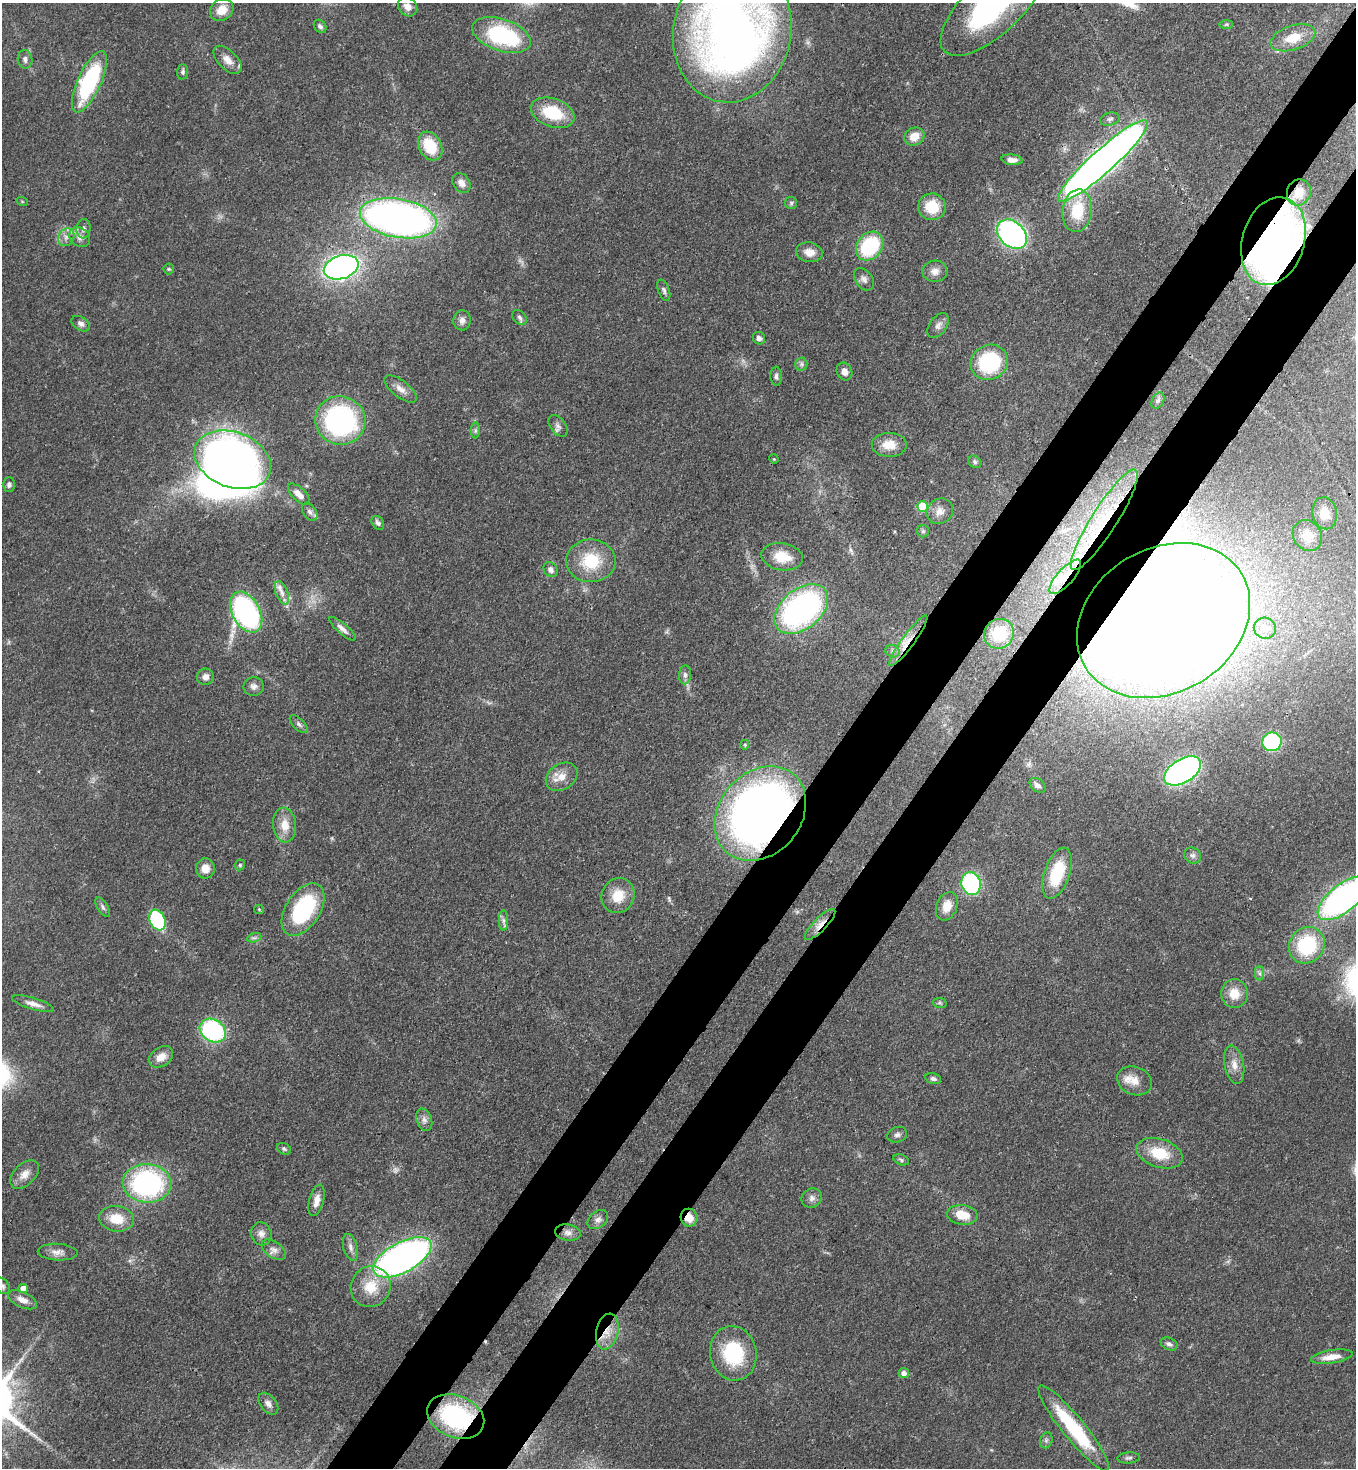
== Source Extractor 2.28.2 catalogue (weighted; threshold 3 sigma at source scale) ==
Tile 10 of 4 x 4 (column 2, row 3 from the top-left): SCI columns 1584-2937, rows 1529-2994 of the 6007 x 5986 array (HDU 1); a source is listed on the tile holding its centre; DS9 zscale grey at full resolution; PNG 1358 x 1470 px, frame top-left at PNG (2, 3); each listed source drawn as its Kron ellipse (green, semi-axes under 4 px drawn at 4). Shown black and unused: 9% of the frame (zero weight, under 3 of 4 exposures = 7% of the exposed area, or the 3 px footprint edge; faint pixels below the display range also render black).
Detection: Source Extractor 2.28.2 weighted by HDU 2 'WHT'; one run over the whole footprint, this tile lists its part. Background 0.0969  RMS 0.004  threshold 0.0181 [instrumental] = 3 sigma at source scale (4.5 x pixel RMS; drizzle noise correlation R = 1.50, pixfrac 1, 0.05/0.05 arcsec/px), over >= 5 px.
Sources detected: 155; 3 too faint to see at this stretch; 1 inside a brighter object's white glare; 1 cosmic-ray / hot-pixel residue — neither listed nor drawn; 3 inside a brighter listed object's ellipse — not listed separately; the other 147 listed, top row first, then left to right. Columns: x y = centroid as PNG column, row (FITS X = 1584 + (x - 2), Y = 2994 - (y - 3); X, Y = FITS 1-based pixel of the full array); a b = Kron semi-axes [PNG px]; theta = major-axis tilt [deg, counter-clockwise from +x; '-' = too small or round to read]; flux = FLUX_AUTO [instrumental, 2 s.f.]
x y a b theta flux
994 4 69 28 43 73
408 7 10 8 -45 2.7
222 10 12 10 38 5.8
1226 24 7 4 1 0.63
320 26 7 5 -50 1.2
732 32 71 59 78 320
501 35 30 16 -19 42
1293 38 23 12 18 7.9
25 59 9 7 -82 1.6
227 60 17 9 -44 3.9
183 72 7 5 85 0.97
89 82 33 11 65 44
553 113 23 14 -19 17
1110 119 9 6 16 1.3
914 137 10 8 23 5.4
430 146 15 11 -61 14
1012 160 10 5 -6 2.5
1103 161 59 11 42 400
461 183 11 8 -53 3
1299 192 13 11 71 4.7
22 201 6 3 -19 0.38
791 203 6 6 - 0.8
932 207 14 13 - 11
1077 211 21 14 83 15
398 218 39 19 -10 250
83 229 10 7 84 1.7
1012 234 17 12 -43 110
66 237 9 7 55 2.2
80 237 11 9 -37 2.7
1273 241 45 31 74 260
870 246 16 12 50 29
809 252 13 10 -11 4.3
341 267 18 11 18 150
169 269 5 5 - 0.63
935 271 12 10 3 3
864 279 12 8 -52 1.9
664 290 11 5 -70 1.2
520 317 8 6 -46 1.2
462 320 10 8 87 2.3
81 324 10 6 -33 1.7
938 325 14 8 54 2.2
759 338 6 6 - 1.7
989 362 19 17 27 34
801 364 6 6 - 1.1
844 372 9 7 -65 2.7
776 376 9 5 -87 1.3
401 389 19 8 -38 3.4
1158 400 9 5 62 0.99
340 420 25 24 - 78
558 426 12 7 -52 1.9
475 431 8 4 90 0.81
889 445 17 12 -1 6.5
774 459 5 4 - 0.41
233 460 39 27 -21 270
975 462 7 5 -34 0.84
9 484 7 6 - 1.3
299 494 14 6 -43 3.4
922 507 5 5 - 16
940 511 14 12 39 3.5
310 512 10 6 -57 1.6
1325 513 16 12 -78 7.3
1104 520 59 12 58 26
378 523 7 6 - 1.4
923 531 6 6 - 0.83
1307 536 16 14 -56 7
782 557 21 13 -9 9.2
591 561 24 21 1 18
551 570 8 6 -54 1.7
1065 577 22 8 48 5.9
282 593 12 6 -68 2.2
801 609 31 20 40 100
246 612 22 14 -61 88
1164 620 91 72 31 1500
1265 628 11 10 - 3.8
342 629 17 5 -41 2.2
999 634 15 14 - 14
908 641 31 6 54 6.4
893 651 7 6 - 1.2
685 675 9 6 84 1.4
205 677 8 8 - 2.3
254 686 10 9 - 2
299 724 11 5 -45 1.3
1272 742 10 9 - 41
745 745 5 4 - 0.54
1183 771 20 11 31 130
562 777 17 12 34 5.1
1037 785 9 6 -40 1.9
760 814 51 41 49 330
285 825 17 11 -86 6.2
1193 856 9 7 -38 1.4
240 865 6 4 48 0.64
205 868 10 9 - 4.5
1057 873 26 12 71 17
971 884 11 9 -77 54
618 896 18 16 59 8.9
1343 898 30 13 38 130
947 906 15 10 69 5.1
103 907 11 5 -57 1.2
259 909 5 4 - 0.49
303 910 29 17 57 40
157 920 11 7 -63 32
503 920 10 5 -90 1.4
820 924 21 6 46 4
254 938 7 4 18 0.98
1307 945 19 17 52 28
1259 973 7 4 -90 1
1234 994 14 13 - 6.5
940 1003 7 5 -10 0.74
33 1004 22 6 -17 2.9
213 1030 14 11 -32 57
161 1057 13 9 35 4.1
1234 1065 19 9 -79 4.2
933 1079 8 5 -16 1.2
1134 1081 18 14 -22 4.9
424 1120 12 7 -71 2
897 1135 10 7 21 1.5
284 1149 7 5 -28 0.87
1160 1153 24 14 -18 13
901 1160 8 5 -23 0.9
24 1174 17 10 44 3.7
147 1183 24 19 -4 74
812 1198 10 9 - 2
317 1200 16 7 75 3.7
962 1215 15 9 -7 8
689 1218 9 8 - 5.3
116 1219 18 12 -7 8.9
598 1220 11 8 39 1.9
568 1233 13 8 -8 2.2
261 1234 12 10 -73 2.6
350 1247 14 7 -75 2.2
274 1250 14 8 -34 2.3
58 1252 20 8 -3 3
402 1257 32 15 28 200
2 1286 9 6 -52 1.3
371 1287 21 19 58 10
23 1288 5 4 - 3.5
22 1300 15 7 -25 3.3
607 1331 18 11 78 6.1
1169 1344 9 6 -24 1.5
733 1353 27 23 -78 28
1332 1357 21 6 8 5.2
904 1373 5 5 - 2.2
268 1404 12 8 -51 2.3
456 1417 30 21 -22 48
1074 1428 54 11 -51 32
1046 1440 8 6 70 1.1
1128 1458 11 5 5 1.1
Overlapping masked pixels (flux is a lower limit): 13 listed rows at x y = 732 32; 1103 161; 1299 192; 1273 241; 1104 520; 1065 577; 1164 620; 908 641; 760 814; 820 924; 689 1218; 607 1331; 456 1417
Isophote crosses this tile's border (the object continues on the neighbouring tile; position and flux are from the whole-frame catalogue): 4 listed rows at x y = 994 4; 732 32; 1343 898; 2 1286